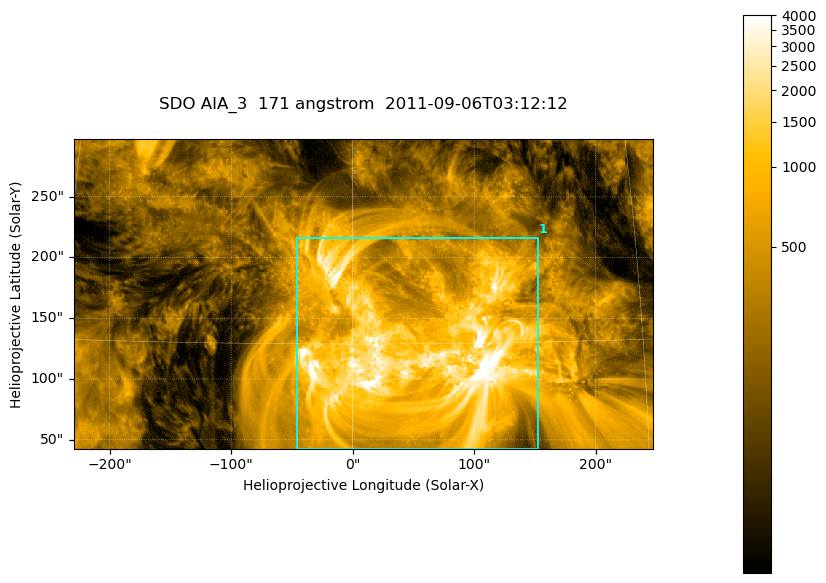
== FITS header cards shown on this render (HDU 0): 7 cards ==
TELESCOP= 'SDO     '           /
INSTRUME= 'AIA_3   '           /
WAVELNTH=                  171 /
WAVEUNIT= 'angstrom'           /
DATE-OBS= '2011-09-06T03:12:12.34' /
CTYPE1  = 'HPLN-TAN'           /
CTYPE2  = 'HPLT-TAN'           /

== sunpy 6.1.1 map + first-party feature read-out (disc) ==
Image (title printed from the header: SDO AIA_3  171 angstrom  2011-09-06T03:12:12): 795 x 425 px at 0.599 arcsec/px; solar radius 952 arcsec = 1588 px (partial field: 4.3% of the solar disc is inside the frame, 100% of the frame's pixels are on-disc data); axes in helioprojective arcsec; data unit not stated in the header (colour bar unlabelled)
Pointing: header CRPIX1/2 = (2050.96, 2049.84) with CRVAL1/2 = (0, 0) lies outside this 795 x 425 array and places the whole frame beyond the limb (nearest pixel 1.29 R_sun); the SolarSoft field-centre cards XCEN/YCEN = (8.667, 170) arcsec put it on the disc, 1617 arcsec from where CRPIX/CRVAL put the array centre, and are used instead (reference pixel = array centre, CRVAL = XCEN/YCEN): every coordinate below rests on XCEN/YCEN
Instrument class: DISC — disc imager (sunpy class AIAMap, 171 A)
Bright regions (active regions / flare kernels): reference = the on-disc median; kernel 7 px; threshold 5 sigma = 1246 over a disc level ~288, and >= 1.15x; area >= 337 px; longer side >= 5 px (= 3 arcsec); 1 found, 1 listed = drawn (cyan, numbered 1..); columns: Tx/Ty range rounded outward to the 2 arcsec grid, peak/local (2 s.f.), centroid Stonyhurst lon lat
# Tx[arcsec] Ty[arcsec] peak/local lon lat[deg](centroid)
1 -46..152 42..218 27 +3 +15